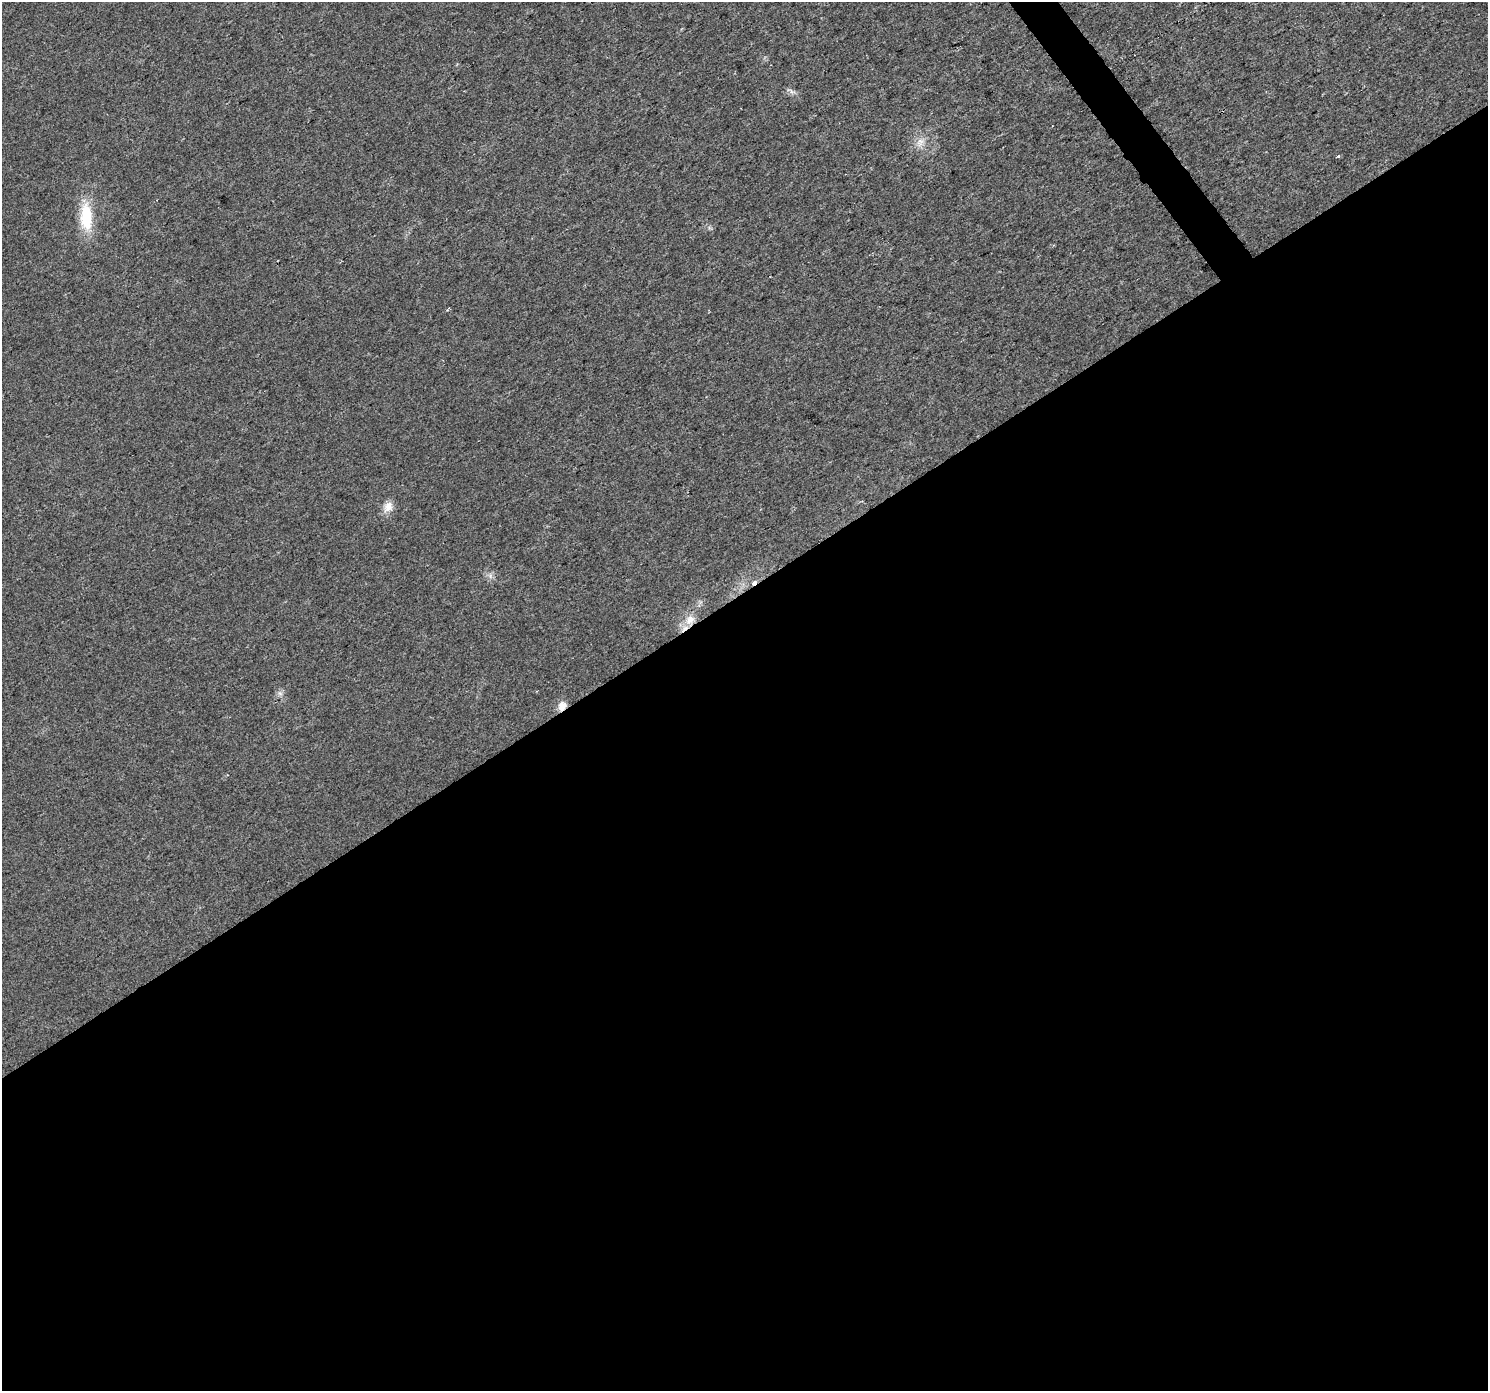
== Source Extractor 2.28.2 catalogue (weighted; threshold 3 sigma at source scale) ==
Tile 15 of 4 x 4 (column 3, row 4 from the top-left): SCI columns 2976-4461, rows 196-1584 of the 5949 x 5878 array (HDU 1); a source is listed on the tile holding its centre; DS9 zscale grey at full resolution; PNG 1490 x 1393 px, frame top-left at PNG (2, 2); no overlay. Shown black and unused: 58% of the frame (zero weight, under 2 of 3 exposures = <1% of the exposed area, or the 3 px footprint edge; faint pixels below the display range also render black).
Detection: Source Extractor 2.28.2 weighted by HDU 2 'WHT'; one run over the whole footprint, this tile lists its part. Background 0.0246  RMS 0.0053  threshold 0.0237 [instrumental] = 3 sigma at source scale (4.5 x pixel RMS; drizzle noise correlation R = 1.50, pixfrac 1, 0.0396/0.0396 arcsec/px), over >= 5 px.
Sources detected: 11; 2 cosmic-ray / hot-pixel residue — not listed; the other 9 listed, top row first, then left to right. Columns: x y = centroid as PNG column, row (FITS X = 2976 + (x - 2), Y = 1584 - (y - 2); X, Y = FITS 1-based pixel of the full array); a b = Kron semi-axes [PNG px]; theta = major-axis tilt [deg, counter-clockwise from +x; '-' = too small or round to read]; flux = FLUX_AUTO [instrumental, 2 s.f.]
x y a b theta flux
792 91 7 4 -46 1.4
920 143 12 9 57 4.2
1338 156 3 2 - 2.3
86 217 38 15 -88 20
388 507 15 11 57 5
490 575 8 5 -80 1.8
690 620 15 12 61 6.6
280 693 7 6 - 1.7
562 706 11 9 62 4.9
Overlapping masked pixels (flux is a lower limit): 2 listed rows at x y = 690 620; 562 706